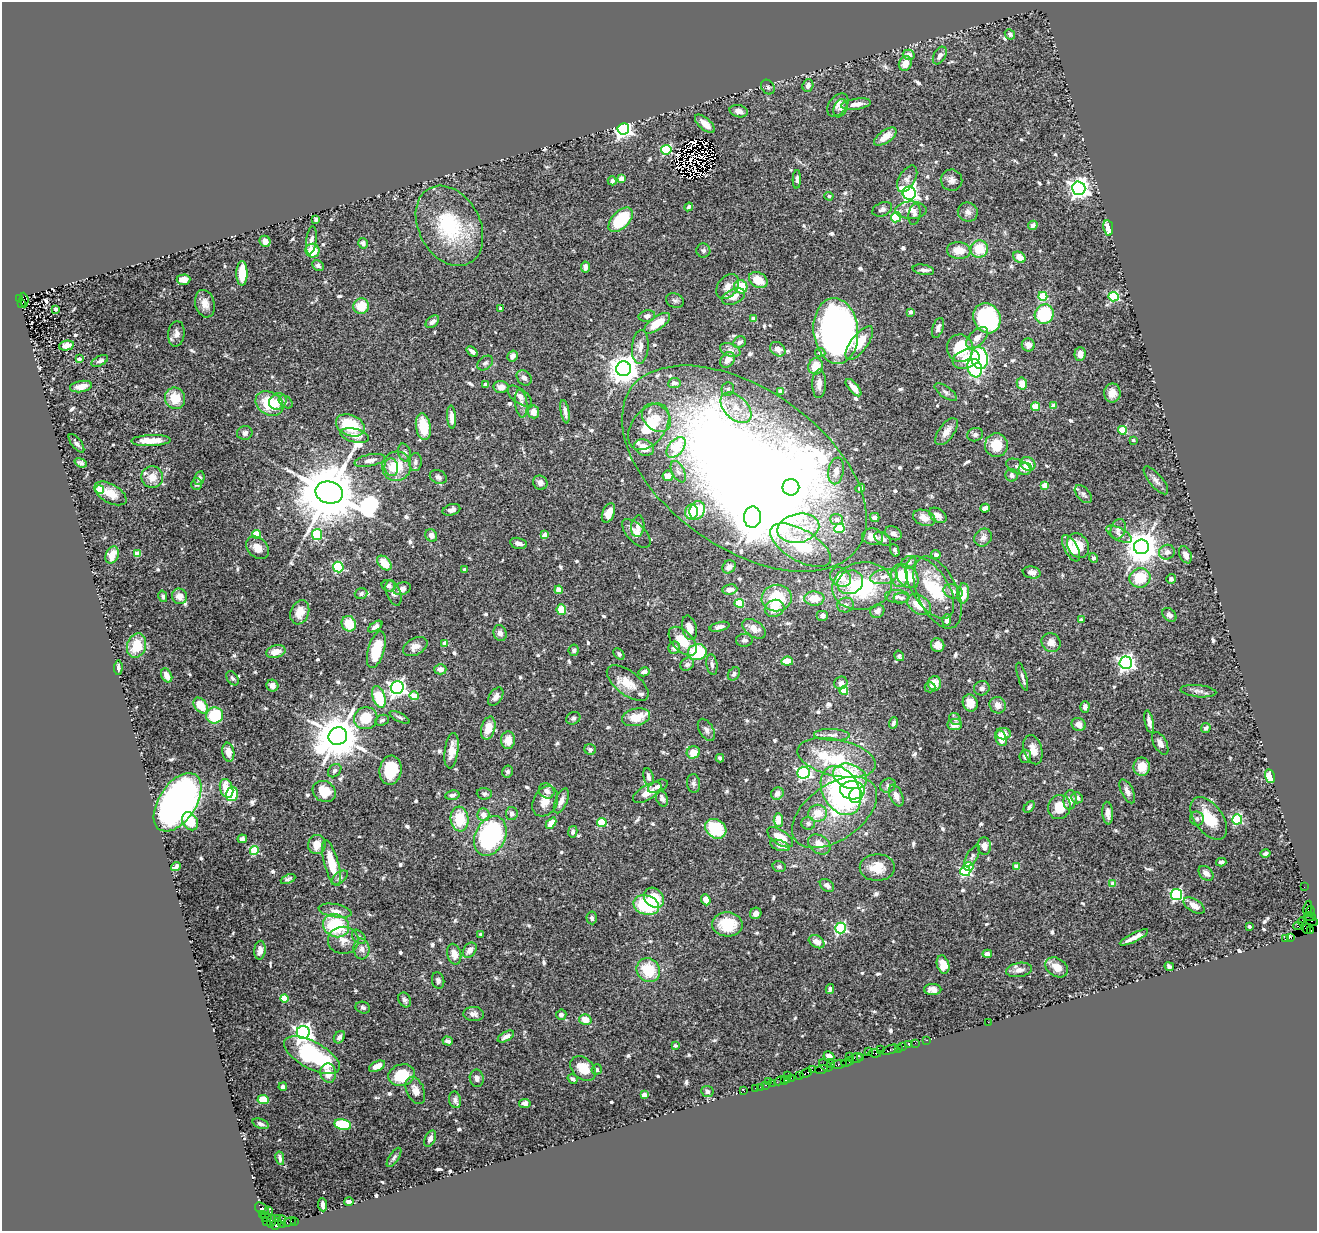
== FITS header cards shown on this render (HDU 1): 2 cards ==
NAXIS1  =                 1315
NAXIS2  =                 1229

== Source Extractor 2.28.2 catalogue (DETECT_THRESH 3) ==
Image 1315 x 1229 px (HDU 1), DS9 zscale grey, 1 PNG px = 1 image px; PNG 1319 x 1233 px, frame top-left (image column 1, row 1229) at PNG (2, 2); each listed source drawn as its Kron ellipse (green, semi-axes under 4 px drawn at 4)
Background 0.626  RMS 0.027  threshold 0.0812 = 3 sigma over >= 5 px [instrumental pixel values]
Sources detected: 714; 4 with non-positive FLUX_AUTO (blend fragments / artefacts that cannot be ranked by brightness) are neither listed nor drawn; of the other 710, the 500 brightest by FLUX_AUTO listed and drawn (210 fainter detections omitted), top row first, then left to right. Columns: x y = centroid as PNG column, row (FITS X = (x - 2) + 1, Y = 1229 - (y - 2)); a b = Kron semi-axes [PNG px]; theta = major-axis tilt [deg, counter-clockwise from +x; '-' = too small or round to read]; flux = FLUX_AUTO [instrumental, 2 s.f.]
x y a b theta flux
1010 34 6 4 -45 5.3
909 55 6 5 - 8.7
940 56 9 6 59 7.6
905 63 8 6 67 19
808 85 6 5 - 7.6
768 87 8 6 -51 5
856 104 15 5 9 15
838 105 13 8 52 11
840 108 9 6 68 6.4
739 111 9 6 -14 8.4
705 124 12 5 -42 15
623 129 6 5 - 780
885 137 13 6 35 21
666 150 5 5 - 150
621 179 4 4 - 26
797 179 9 4 88 5.1
907 179 14 8 59 9.7
952 180 11 10 - 11
612 181 4 4 - 5
1079 188 7 6 - 1200
909 193 6 6 - 630
829 196 4 4 - 4.3
689 207 4 3 - 5.9
882 209 10 6 23 6.2
911 210 16 8 0 15
968 212 10 9 - 9.7
914 214 10 6 80 6.1
896 217 5 5 - 130
316 219 4 4 - 6
621 220 15 8 46 86
1033 225 5 4 - 6.4
449 226 42 30 -61 140
1108 228 8 5 -81 25
311 240 14 5 82 8.2
265 241 6 5 - 8.4
363 243 5 4 - 6.2
979 249 9 8 - 43
959 250 12 8 -7 26
312 251 7 7 - 34
703 251 7 7 - 5.2
1019 257 6 5 - 21
318 266 6 5 - 5.1
585 267 5 4 - 7.8
923 270 11 5 -10 6
242 273 12 5 90 36
183 280 7 5 2 19
758 280 10 7 -31 32
728 286 14 9 53 15
741 287 7 6 - 47
1043 296 4 4 - 74
733 297 12 7 24 14
1114 297 5 5 - 170
20 299 4 3 - 130
24 300 7 4 -84 360
675 300 9 7 -21 5
21 303 4 3 - 110
205 304 14 9 -75 17
361 306 8 7 - 38
56 309 3 3 - 6.6
501 309 4 3 - 11
911 312 4 3 - 7.4
1044 314 10 9 - 100
647 316 8 5 12 6
754 318 4 4 - 17
987 318 15 13 -65 250
432 322 8 5 41 7.3
657 323 15 6 35 31
938 328 10 5 71 7.4
836 331 33 22 -84 960
176 334 13 8 84 11
977 338 13 7 43 16
740 342 7 5 36 5
859 343 20 8 53 38
1028 345 6 6 - 11
66 346 8 4 12 11
640 347 17 8 84 15
960 348 14 13 - 80
778 349 8 6 -38 14
730 350 10 6 -20 7.8
472 352 6 3 -40 5.9
820 353 5 4 - 7.2
1080 354 7 5 88 13
513 356 6 5 - 8.1
979 358 11 8 -77 160
79 359 4 3 - 8.6
966 359 14 9 18 32
728 360 8 6 54 15
100 361 9 5 27 5.9
485 363 9 6 38 5.6
816 366 8 7 - 33
975 368 9 7 -71 160
624 369 7 7 - 2800
524 378 8 6 -46 8
674 383 6 5 - 7.1
485 384 4 3 - 13
819 384 14 7 88 13
1022 384 6 5 - 20
81 386 11 5 10 17
501 387 7 6 - 11
854 388 10 5 -49 15
728 389 7 6 - 4.5
781 392 4 4 - 28
946 392 13 5 -35 6
1112 393 9 8 - 15
520 396 14 7 -37 10
175 398 11 10 - 36
278 401 9 8 - 19
286 402 8 5 -42 4.8
269 403 15 11 -31 68
521 403 14 6 -84 10
1053 406 4 4 - 15
1036 407 4 4 - 53
736 408 18 11 -44 33
534 412 6 5 - 19
565 412 12 4 -80 8.4
451 417 11 4 -85 14
656 418 16 12 -42 24
350 425 15 10 -24 81
423 427 13 7 -81 58
649 427 26 17 53 63
1122 430 4 4 - 73
947 432 16 7 54 16
245 433 8 7 - 6.1
975 435 8 6 14 6.2
355 436 14 6 -12 15
151 440 20 5 2 25
1133 440 3 3 - 5.1
76 443 11 5 -52 5.4
996 445 12 11 - 39
676 447 12 7 51 73
644 448 10 8 -24 20
405 453 9 6 -73 5.5
370 460 15 6 11 13
415 462 9 6 85 5.6
81 463 6 4 -22 4.5
1028 464 8 6 -31 27
396 466 15 14 - 45
391 467 9 7 -82 18
1018 467 13 7 -22 11
744 469 139 79 -35 3800
1025 469 7 6 - 8.4
836 471 13 7 80 16
678 472 11 6 -63 7.3
1011 475 6 6 - 6.8
668 476 5 5 - 12
152 477 11 10 - 23
438 477 9 6 -25 7.3
199 478 7 5 78 5
1156 480 17 6 -50 10
540 483 7 6 - 8.2
196 484 6 5 - 4.8
1045 485 4 4 - 29
791 487 8 8 - 99
860 488 5 3 - 6.6
100 490 4 4 - 71
110 493 18 9 -29 24
329 493 14 11 -14 20000
1083 494 11 6 -46 5.4
985 508 5 4 - 9.3
451 510 9 5 16 8.1
697 510 9 7 69 54
691 512 7 6 - 33
608 513 10 6 69 20
938 515 10 6 -36 11
752 517 11 8 87 3300
875 517 5 4 - 6.8
924 518 11 7 -21 17
837 519 6 5 - 9.9
638 526 11 6 82 11
798 528 21 14 12 49
839 528 5 4 - 74
1118 529 10 7 72 10
636 533 18 9 -45 15
893 533 9 6 -27 6.8
256 534 4 4 - 55
1119 534 14 6 -28 10
317 535 5 5 - 100
431 535 6 5 - 8.8
545 535 4 4 - 24
872 537 10 8 -12 14
983 538 9 8 - 11
883 539 9 6 -32 7.5
518 543 8 5 -14 7.6
800 545 34 15 -30 120
1078 546 13 10 -60 37
1141 547 7 7 - 4000
257 548 13 9 -45 19
1071 548 14 6 -63 26
895 550 6 3 -67 4.8
1167 552 8 7 - 8.5
137 554 4 4 - 33
112 555 9 6 69 21
936 555 4 4 - 6.6
1185 555 9 6 -66 11
1093 558 5 4 - 4.7
909 562 8 6 25 5.7
384 563 8 5 -47 33
338 567 5 5 - 130
729 567 7 6 - 11
464 570 4 3 - 6.2
1032 572 9 6 -10 8.3
899 576 11 8 -85 29
907 576 13 9 -48 64
841 577 11 9 -33 28
884 577 14 7 10 15
1140 578 10 9 - 56
1171 579 5 5 - 6.2
850 582 13 11 29 30
389 586 7 5 -16 6.1
862 586 30 23 11 160
930 587 35 18 -57 69
402 589 9 6 20 9.4
730 589 7 5 7 15
559 590 4 4 - 40
953 591 10 7 -19 9.2
938 592 38 20 -66 75
361 593 6 5 - 5
394 593 13 7 -69 7.5
963 593 10 6 86 32
163 596 6 4 -76 4.4
179 596 8 7 - 16
897 597 12 6 -4 8.1
777 598 15 13 8 73
814 598 10 7 -1 30
901 598 8 5 0 5
739 603 4 4 - 66
845 605 8 7 - 7.5
919 605 13 8 -35 34
775 608 10 8 24 30
561 610 5 5 - 36
877 611 7 6 - 9.4
300 612 12 9 69 22
822 615 6 5 - 6.5
1169 615 8 5 -44 5.8
947 620 6 4 88 5.7
1081 620 4 3 - 9.5
349 624 8 7 - 43
375 627 8 4 34 6.5
720 627 10 4 14 7.5
689 628 12 7 -76 21
754 629 13 8 -34 19
500 633 8 6 -73 8.6
744 640 8 6 3 5.8
683 641 17 10 -47 42
1051 642 10 9 - 13
445 643 4 4 - 23
938 645 7 6 - 11
137 646 12 9 72 55
415 646 13 8 28 14
674 648 6 6 - 9.6
376 650 19 8 74 71
574 650 6 5 - 4.6
276 652 10 6 14 22
697 652 9 8 - 98
619 654 6 4 -47 4.8
899 656 5 4 - 4.4
787 661 6 4 6 29
1126 663 6 6 - 670
687 664 7 6 - 6.4
712 664 10 5 -81 5.7
118 668 7 4 86 7.4
440 669 6 5 - 11
644 672 6 4 13 8.2
734 674 7 5 53 5.7
167 675 7 5 -63 16
1022 677 15 4 -73 5.9
232 678 8 5 -54 4.4
628 683 25 11 -38 33
841 683 7 6 - 8.7
934 683 7 6 - 21
272 686 6 6 - 10
930 687 5 5 - 4.7
397 688 6 6 - 790
982 688 8 7 - 7.9
844 691 4 4 - 47
1198 691 18 6 -6 8.6
414 696 4 4 - 42
379 697 11 6 -73 73
496 697 10 6 56 9
970 703 9 7 -71 21
998 705 8 8 - 14
201 706 9 6 -52 35
1085 707 6 4 89 6.8
215 715 8 8 - 87
400 717 11 4 -27 4.4
636 717 14 8 14 37
366 718 12 11 - 46
573 718 7 6 - 4.3
955 719 6 5 - 4.5
382 720 7 5 25 5.3
1149 722 11 4 -78 9.8
893 723 6 3 69 4.4
1079 724 7 6 - 12
955 725 7 5 4 13
488 728 12 7 74 28
1206 728 5 4 - 5.4
706 730 12 7 -59 7.3
1003 734 8 5 0 13
832 735 18 6 -2 11
338 736 9 8 - 8300
1001 738 8 5 -71 37
508 740 9 7 85 21
1160 743 12 6 -61 9.8
590 749 6 5 - 4.7
1033 750 15 9 -73 20
452 751 18 6 82 25
228 752 9 6 -81 15
693 752 7 6 - 29
1025 756 7 6 - 8.1
720 758 4 3 - 4.8
837 758 40 18 -12 140
1142 767 9 8 - 31
391 770 14 11 81 64
335 771 7 5 44 4.9
507 771 6 5 - 4.8
803 773 6 6 - 280
850 776 17 12 -19 110
1270 776 7 5 -75 36
649 777 9 5 -77 8.9
694 783 9 6 -83 6.1
658 786 10 5 25 8.1
888 786 8 7 - 5.1
226 788 10 6 -72 33
852 790 12 9 -3 100
324 791 12 10 -29 43
547 791 8 7 - 11
841 791 26 18 -62 270
1127 791 13 6 -64 10
647 793 16 7 31 19
232 794 7 6 - 80
484 794 7 6 - 4.8
777 794 6 5 - 11
452 795 7 4 10 5.3
856 796 7 6 - 61
896 796 11 6 -67 12
662 798 8 5 -66 8.4
1077 798 6 5 - 7
1070 800 10 6 84 13
545 801 16 11 60 21
561 801 13 6 67 11
178 802 33 18 57 890
1029 807 7 4 49 4.8
1059 807 12 11 - 35
834 812 48 27 35 110
512 813 6 6 - 7.2
818 813 9 8 - 27
1108 813 11 5 -85 10
483 815 6 6 - 15
1209 818 24 14 -53 53
460 819 12 9 -84 55
1197 819 7 6 - 5.5
1237 819 5 5 - 170
778 820 7 4 -85 29
190 821 9 7 -56 45
602 822 4 4 - 86
551 823 6 4 47 23
808 823 7 6 - 5.1
716 829 11 9 -34 80
573 832 6 4 77 5.3
490 836 21 15 63 280
780 837 15 7 -33 30
242 839 5 4 - 8.2
317 844 10 9 - 25
819 844 12 9 -37 19
780 845 10 5 -18 8.9
984 846 8 6 -84 12
254 851 4 4 - 72
1265 853 5 3 - 4.7
972 856 12 5 59 5.1
1221 862 5 3 - 4.6
331 863 24 7 -74 48
176 867 5 4 - 6.6
779 867 7 5 -15 4.3
969 867 5 4 - 60
1017 867 4 4 - 23
877 868 18 13 0 34
965 871 5 5 - 180
1206 873 8 6 -46 9.1
340 878 9 5 38 4.6
288 879 8 4 24 4.2
1113 884 4 4 - 24
827 885 8 5 -38 8.2
1304 887 2 2 - 15
1176 894 6 5 - 250
654 898 11 9 -45 43
706 900 5 4 - 16
646 905 13 9 -16 110
1194 906 12 6 -31 12
1308 908 8 3 79 98
335 911 17 6 -10 13
1311 911 5 3 - 93
756 913 6 5 - 9.7
1310 916 6 3 -21 94
592 918 6 5 - 4.9
1311 921 7 3 -25 60
1302 922 4 4 - 140
727 924 15 12 -3 57
336 926 13 11 -22 110
1249 926 3 3 - 4.4
1298 926 5 2 - 44
841 928 5 5 - 230
1306 928 6 3 -65 83
1311 930 3 3 - 120
481 934 3 3 - 5.2
359 937 8 5 -50 5.7
1134 937 16 4 27 14
1291 938 4 3 - 84
1285 939 2 2 - 13
343 940 15 13 0 20
817 942 8 6 -31 13
362 949 10 8 -84 10
260 950 9 5 85 12
470 950 8 6 54 11
454 954 10 7 -76 18
987 954 5 4 - 10
943 964 9 6 -74 21
1057 967 12 9 -33 21
1169 967 5 3 - 4.9
648 970 12 11 - 61
1019 970 13 7 9 11
438 980 8 6 -77 5.4
830 989 5 4 - 7.8
933 989 8 5 0 12
284 998 4 4 - 51
405 1000 8 6 -63 5.4
363 1008 7 6 - 5.2
474 1014 10 7 -2 8.6
561 1015 5 5 - 6
585 1020 6 5 - 22
988 1022 2 2 - 13
303 1032 6 6 - 850
506 1036 9 4 29 11
339 1037 6 5 - 7.4
927 1040 3 2 - 32
448 1041 5 4 - 5.5
915 1043 2 2 - 88000
909 1045 3 2 - 21
675 1046 4 3 - 4.4
902 1047 3 2 - 64
898 1048 3 2 - 36
880 1050 2 2 - 22
890 1050 9 3 21 140
868 1051 2 2 - 19
875 1053 6 3 -8 110
312 1055 31 13 -28 220
829 1056 5 4 - 7.9
849 1056 4 3 - 37
861 1057 4 2 - 46
856 1058 7 4 19 150
847 1062 6 3 22 130
831 1063 4 3 - 71
839 1064 8 3 7 250
826 1065 7 5 -37 120
377 1066 9 4 26 17
583 1069 14 10 -42 36
821 1069 6 3 17 71
597 1070 5 5 - 4.2
812 1070 2 2 - 52
328 1073 9 8 - 20
806 1073 6 3 24 130
402 1075 13 10 16 64
787 1075 2 2 - 59
800 1075 3 3 - 62
477 1078 9 7 -81 7.3
791 1078 2 2 - 42
573 1079 5 4 - 4.5
788 1079 3 2 - 32
784 1080 2 2 - 36
779 1081 5 3 - 76
769 1082 2 2 - 12
773 1083 2 2 - 8.5
766 1085 3 2 - 61
283 1087 4 3 - 5.5
761 1087 3 2 - 22
755 1088 2 2 - 18
415 1090 14 8 -66 15
707 1091 6 5 - 5.8
744 1091 4 2 - 14
644 1095 4 4 - 21
263 1099 5 4 - 33
455 1100 8 6 -78 6.9
525 1103 6 4 10 10
260 1124 8 5 -21 5.2
343 1125 8 5 -12 90
430 1139 9 5 66 8.5
394 1157 11 5 57 5
280 1158 7 3 -79 4.7
349 1201 5 3 - 7
323 1205 6 3 -84 6.6
262 1209 8 5 -36 180
268 1211 3 2 - 38
263 1214 3 3 - 100
266 1217 5 4 - 130
277 1218 3 2 - 45
271 1221 6 4 76 130
294 1221 3 2 - 7.2
266 1222 3 2 - 29
282 1222 6 2 89 56
290 1222 6 3 19 89
276 1224 6 3 59 82
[210 fainter detections neither listed nor drawn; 4 non-positive-flux detections neither listed nor drawn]